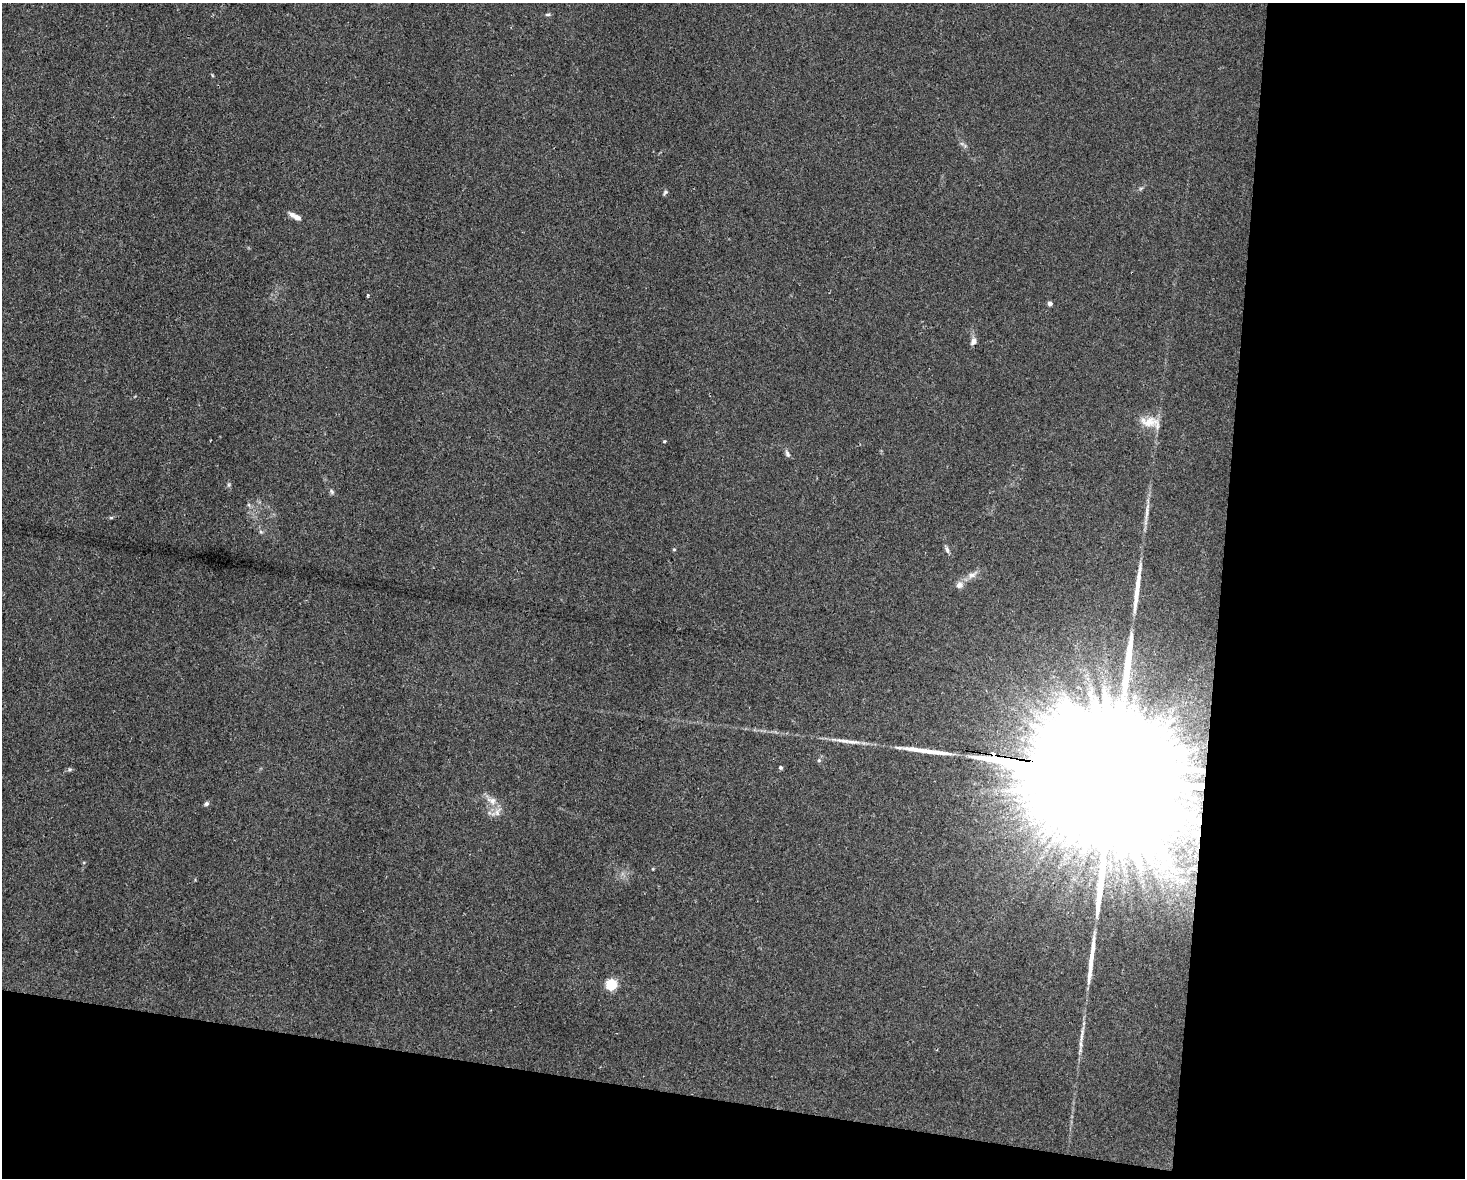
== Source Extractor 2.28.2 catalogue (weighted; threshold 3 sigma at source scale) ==
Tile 12 of 3 x 4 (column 3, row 4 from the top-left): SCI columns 3041-4503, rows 15-1190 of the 4725 x 4717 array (HDU 1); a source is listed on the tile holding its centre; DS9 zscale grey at full resolution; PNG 1467 x 1180 px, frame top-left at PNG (2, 3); no overlay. Shown black and unused: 23% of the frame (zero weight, under 2 of 3 exposures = <1% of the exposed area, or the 3 px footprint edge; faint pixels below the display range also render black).
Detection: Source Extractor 2.28.2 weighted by HDU 2 'WHT'; one run over the whole footprint, this tile lists its part. Background 0.0324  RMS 0.0057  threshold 0.0256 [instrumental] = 3 sigma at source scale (4.5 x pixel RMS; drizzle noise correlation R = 1.50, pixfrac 1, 0.05/0.05 arcsec/px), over >= 5 px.
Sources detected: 31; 4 long thin detections or spike segments (spike, bleed or trail) — not listed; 1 inside a brighter listed object's ellipse — not listed separately; the other 26 listed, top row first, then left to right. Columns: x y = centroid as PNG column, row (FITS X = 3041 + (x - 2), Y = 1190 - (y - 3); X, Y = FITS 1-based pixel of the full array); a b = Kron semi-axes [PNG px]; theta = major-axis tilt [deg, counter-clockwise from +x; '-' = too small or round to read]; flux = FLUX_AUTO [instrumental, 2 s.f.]
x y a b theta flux
548 14 7 4 5 0.93
212 75 5 3 - 0.53
665 192 7 5 41 0.97
297 217 11 7 -25 2.7
368 295 4 3 - 0.52
1050 303 4 4 - 2.9
973 341 11 7 71 2.4
1150 422 31 14 -13 9.5
664 441 4 3 - 0.64
787 454 10 5 -68 1.5
332 491 8 5 -57 1.1
1147 512 18 4 87 3.3
111 518 6 4 0 0.71
261 532 6 4 -19 0.81
674 549 4 4 - 0.58
947 550 10 5 -76 1.6
972 575 13 7 22 3.3
959 585 10 8 43 2.9
780 767 4 4 - 1
70 769 6 5 - 0.93
1119 775 137 24 -9 130000
492 800 15 10 -19 4.9
206 804 6 5 - 1.3
497 812 14 7 69 3.3
611 984 5 5 - 63
1081 1038 16 4 86 2.9
Overlapping masked pixels (flux is a lower limit): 1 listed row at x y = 1119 775